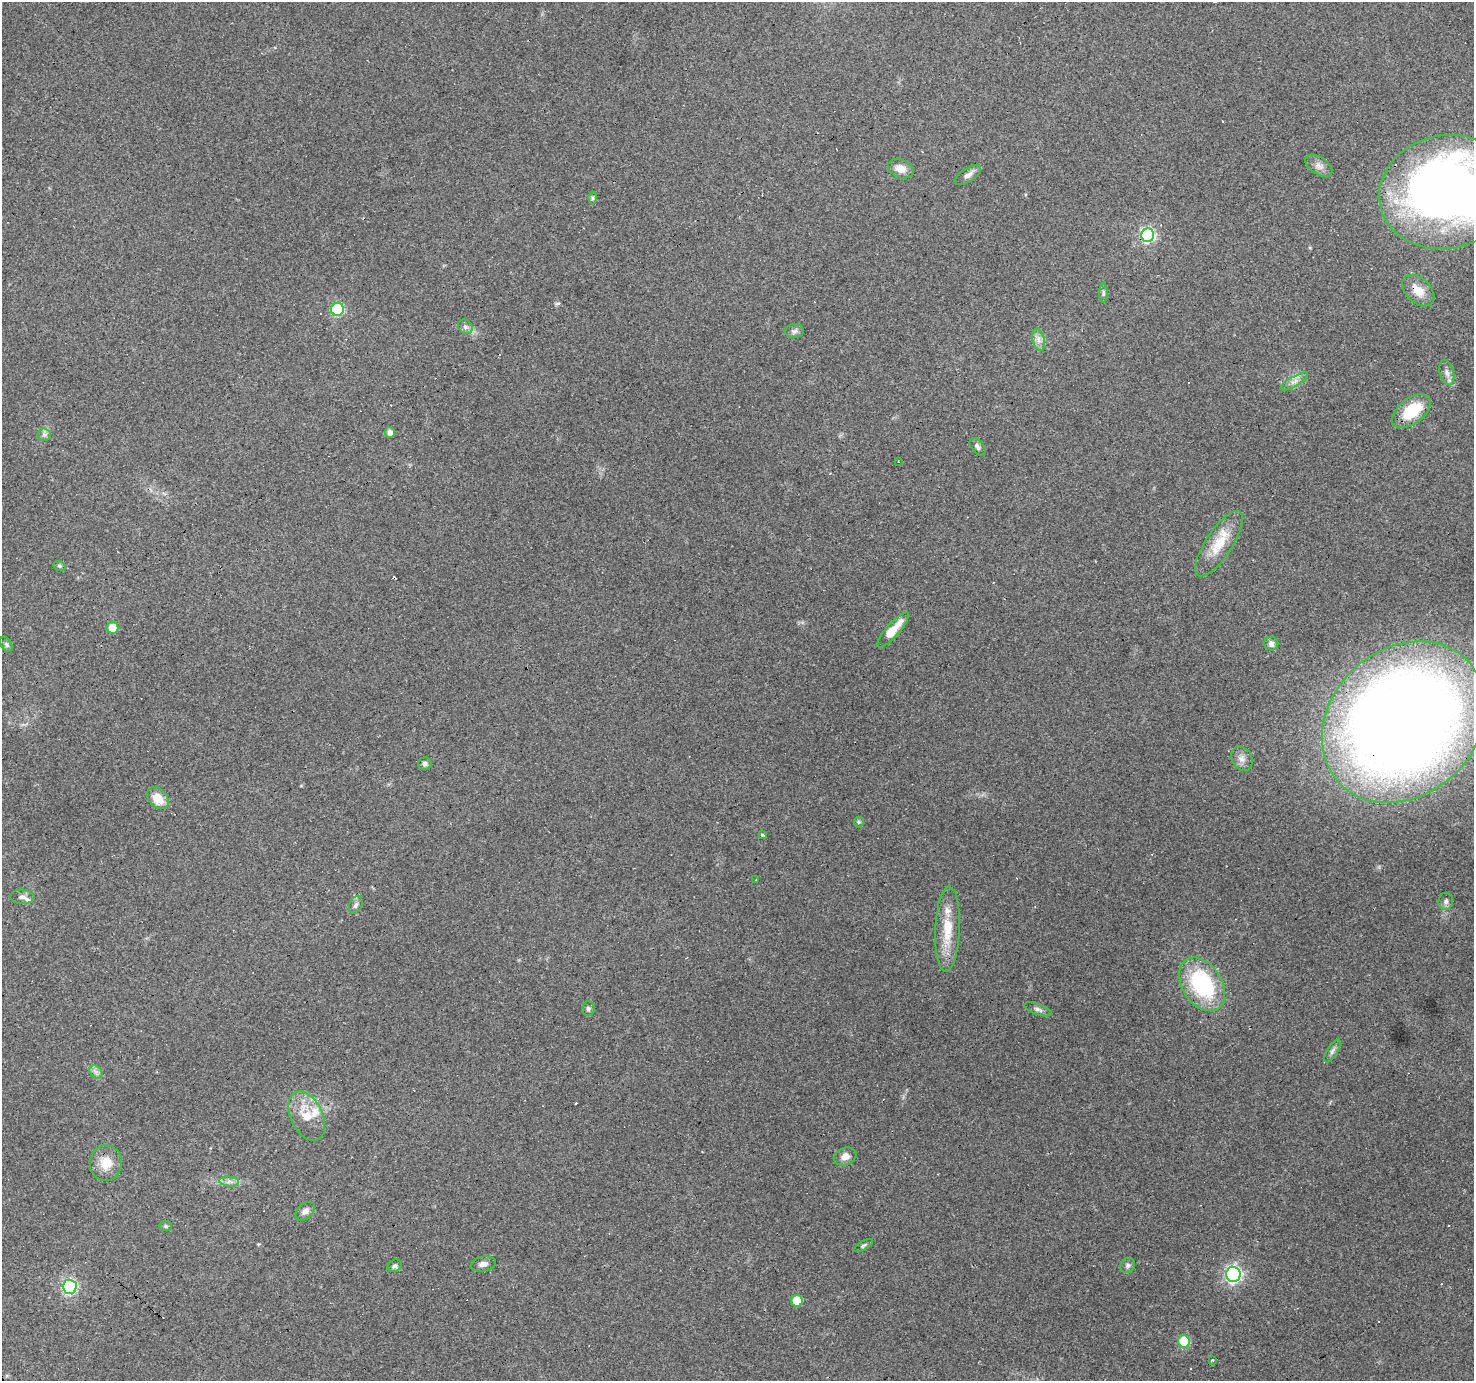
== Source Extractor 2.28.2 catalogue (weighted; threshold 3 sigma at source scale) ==
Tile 7 of 4 x 4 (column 3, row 2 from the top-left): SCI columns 2947-4418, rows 2934-4312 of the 5891 x 5804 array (HDU 1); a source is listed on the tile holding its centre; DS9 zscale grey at full resolution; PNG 1476 x 1383 px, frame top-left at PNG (2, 2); each listed source drawn as its Kron ellipse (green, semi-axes under 4 px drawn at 4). Shown black and unused: <1% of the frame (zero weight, under 3 of 4 exposures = <1% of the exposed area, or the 3 px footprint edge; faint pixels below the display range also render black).
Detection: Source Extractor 2.28.2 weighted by HDU 2 'WHT'; one run over the whole footprint, this tile lists its part. Background 0.219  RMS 0.0078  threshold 0.0352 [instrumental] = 3 sigma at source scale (4.5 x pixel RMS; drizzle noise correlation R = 1.50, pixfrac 1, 0.0396/0.0396 arcsec/px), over >= 5 px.
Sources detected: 70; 12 cosmic-ray / hot-pixel residue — neither listed nor drawn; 2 inside a brighter listed object's ellipse — not listed separately; the other 56 listed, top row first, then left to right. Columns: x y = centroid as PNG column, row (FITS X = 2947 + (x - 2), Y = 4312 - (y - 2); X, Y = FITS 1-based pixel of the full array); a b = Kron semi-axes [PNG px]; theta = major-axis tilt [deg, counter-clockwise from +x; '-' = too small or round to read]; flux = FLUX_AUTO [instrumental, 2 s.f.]
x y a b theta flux
1319 166 15 8 -34 4.8
901 169 13 9 -22 7.4
968 175 15 7 32 4.2
1446 192 67 56 12 670
593 198 6 4 90 1.2
1148 235 7 6 - 150
1418 291 19 12 -44 12
1103 293 9 4 90 1.6
337 309 6 6 - 71
465 327 8 6 -45 2.6
794 331 9 7 4 2.6
1039 340 11 6 -77 4
1447 373 13 7 -74 4.2
1294 381 15 5 30 4.3
1411 411 22 12 37 29
390 432 5 5 - 4.1
44 434 6 6 - 2.4
978 447 10 6 -52 2.7
898 462 3 2 - 0.89
1219 544 38 13 57 22
59 566 6 4 -21 1.3
112 628 6 6 - 12
893 630 23 6 49 15
1271 644 7 7 - 4.1
6 645 8 5 -55 1.7
1404 722 89 73 43 1400
1242 758 13 10 -60 5.1
425 764 6 6 - 2.2
158 798 12 9 -45 13
859 822 5 5 - 1.1
762 835 3 3 - 1.6
756 880 3 3 - 1.1
22 897 12 7 -3 3.8
1446 901 8 7 - 2.7
356 905 9 6 67 2.6
948 929 42 12 88 25
1202 984 29 19 -57 78
588 1009 7 6 - 1.9
1038 1009 14 5 -20 3.1
1332 1051 13 5 58 2.6
96 1072 7 5 -45 2.7
307 1116 26 16 -65 18
845 1156 12 8 21 5.6
106 1163 18 16 83 13
229 1182 10 5 -5 3.1
305 1211 11 7 42 3.7
166 1226 6 5 - 1.4
864 1245 11 4 30 1.5
483 1264 13 7 10 4
1128 1265 8 7 - 2.2
395 1266 7 6 - 1.9
1233 1274 7 7 - 210
70 1287 7 7 - 150
797 1301 6 5 - 22
1184 1341 6 6 - 45
1213 1360 3 3 - 2
Overlapping masked pixels (flux is a lower limit): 5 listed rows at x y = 1446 192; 1148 235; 1418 291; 1411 411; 1404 722
Isophote crosses this tile's border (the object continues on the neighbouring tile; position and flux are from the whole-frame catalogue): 1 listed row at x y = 1446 192